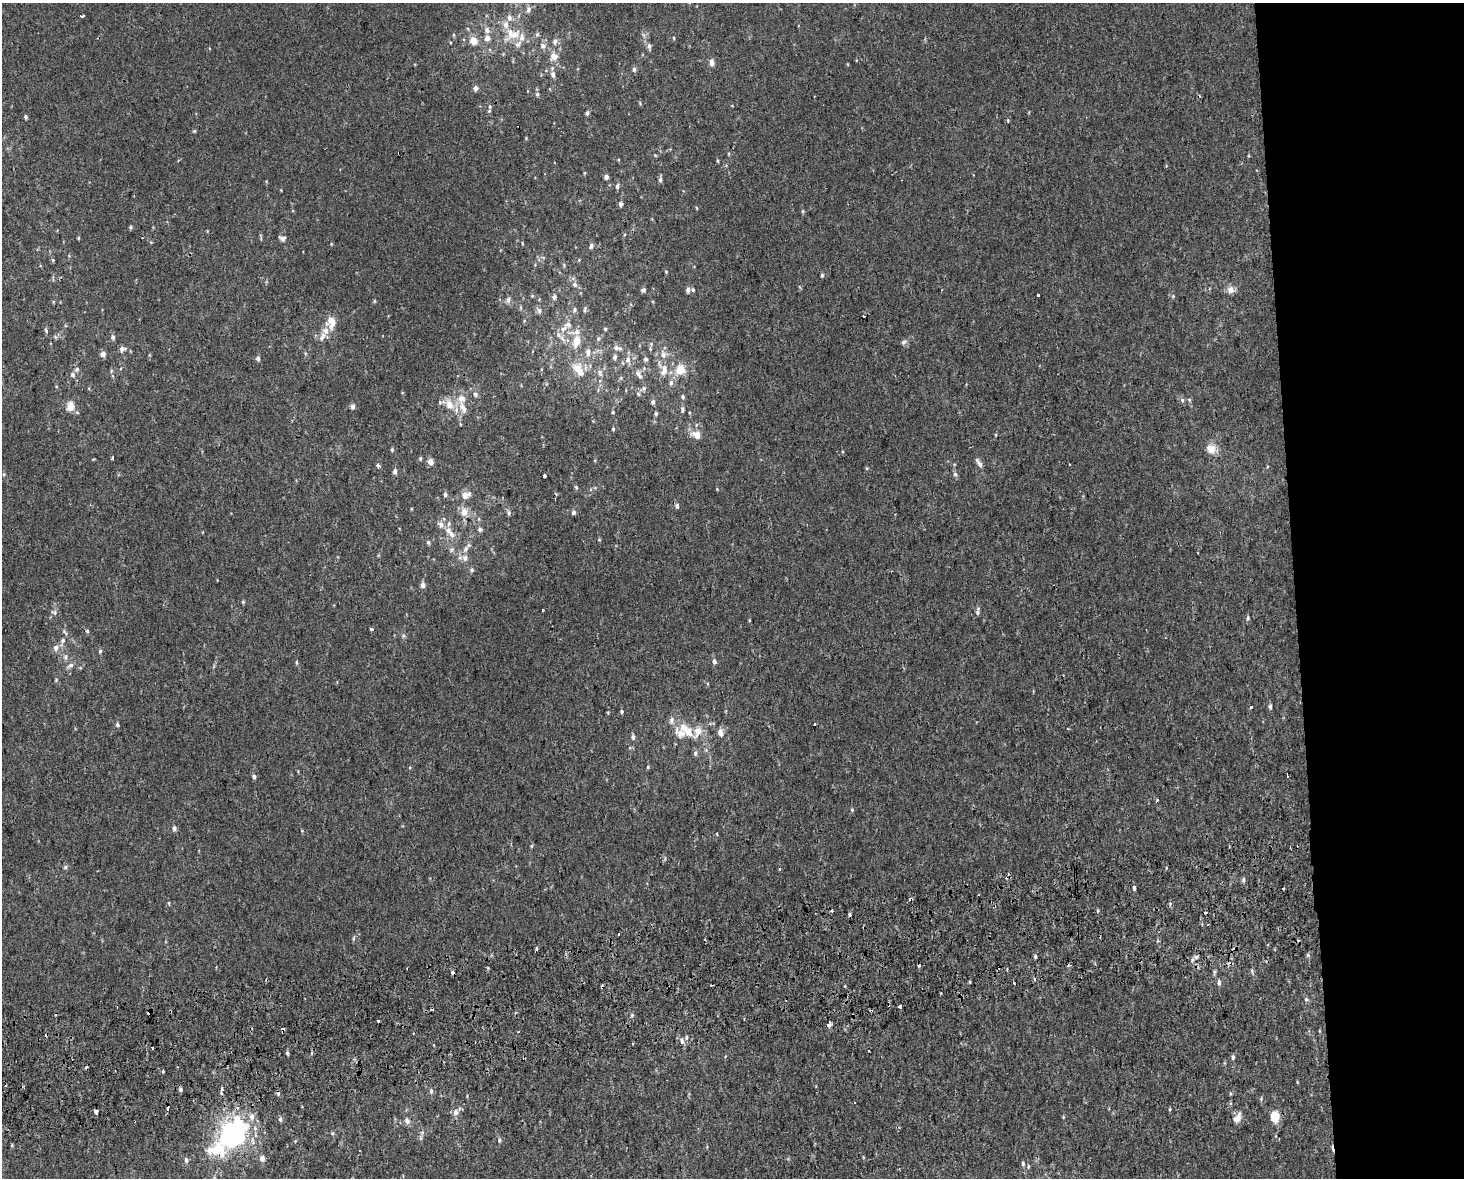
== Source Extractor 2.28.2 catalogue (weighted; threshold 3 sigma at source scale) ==
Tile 6 of 3 x 4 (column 3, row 2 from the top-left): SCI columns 2945-4406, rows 2396-3571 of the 4470 x 4790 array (HDU 1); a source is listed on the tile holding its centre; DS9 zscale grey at full resolution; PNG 1466 x 1180 px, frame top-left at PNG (2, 3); no overlay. Shown black and unused: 12% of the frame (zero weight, under 2 of 3 exposures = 2% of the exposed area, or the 3 px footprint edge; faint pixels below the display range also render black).
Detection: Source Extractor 2.28.2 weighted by HDU 2 'WHT'; one run over the whole footprint, this tile lists its part. Background 3.92e-04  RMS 0.0028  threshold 0.0127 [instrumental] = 3 sigma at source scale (4.5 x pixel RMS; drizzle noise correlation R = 1.50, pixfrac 1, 0.0396/0.0396 arcsec/px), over >= 5 px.
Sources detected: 248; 2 inside a brighter object's white glare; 22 cosmic-ray / hot-pixel residue — not listed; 20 inside a brighter listed object's ellipse — not listed separately; the other 204 listed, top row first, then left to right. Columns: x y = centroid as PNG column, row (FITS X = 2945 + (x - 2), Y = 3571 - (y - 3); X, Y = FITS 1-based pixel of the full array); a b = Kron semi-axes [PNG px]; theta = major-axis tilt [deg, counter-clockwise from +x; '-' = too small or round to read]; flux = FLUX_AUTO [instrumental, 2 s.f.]
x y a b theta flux
528 10 8 6 64 0.78
81 16 4 2 - 0.55
506 24 10 7 -90 1.7
487 30 8 6 -74 1.1
537 34 6 5 - 0.46
514 35 16 10 42 3.5
487 38 7 6 - 1.4
674 38 5 3 - 0.22
474 41 8 7 - 2.7
555 42 8 6 75 0.94
543 46 8 7 - 1.1
649 46 7 6 - 0.78
554 57 10 9 - 2.1
712 62 7 5 -88 1.5
634 69 7 5 -90 0.6
553 74 8 5 -75 1
475 88 5 4 - 1.2
537 94 5 5 - 0.47
490 107 7 5 -90 0.62
587 113 5 4 - 0.56
26 117 4 3 - 0.56
1008 120 5 3 - 0.29
194 131 5 4 - 0.31
718 161 5 3 - 0.28
585 173 5 3 - 0.25
606 177 5 4 - 0.78
660 180 6 5 - 0.65
617 186 7 5 89 0.62
620 204 4 4 - 1.1
697 208 5 3 - 0.21
803 211 5 4 - 0.39
130 227 4 4 - 0.43
78 238 4 3 - 0.3
282 238 8 6 -22 0.95
522 243 4 3 - 0.28
331 244 4 3 - 0.21
591 246 7 6 - 0.68
53 260 5 5 - 0.34
564 265 6 3 -72 0.33
666 271 5 3 - 0.22
822 275 5 4 - 0.4
575 284 7 7 - 0.92
643 290 7 4 19 0.51
688 290 5 5 - 0.96
693 290 5 4 - 0.43
1230 290 9 8 - 1.8
1038 294 3 3 - 2.5
1173 296 4 4 - 0.31
554 297 6 5 - 0.85
508 300 9 6 80 0.73
374 301 6 4 -90 0.27
575 309 7 5 74 0.56
585 309 9 4 78 0.52
539 311 7 7 - 0.86
333 323 18 7 68 2.3
563 329 11 8 38 2
605 329 5 4 - 0.38
46 331 5 4 - 0.81
113 337 6 5 - 0.83
322 337 13 7 55 1.7
598 339 6 6 - 0.61
576 341 16 10 77 4.2
904 342 8 5 33 0.63
651 344 5 5 - 0.38
616 348 8 7 - 1.2
122 349 8 7 - 1
588 352 12 7 85 1.7
103 354 5 5 - 1.5
663 355 11 7 -73 1.5
615 357 6 5 - 0.9
258 358 6 5 - 0.71
645 359 6 5 - 0.5
628 360 12 7 -77 1.7
577 368 13 12 - 3.8
77 369 7 5 15 0.57
681 369 8 7 - 4.9
664 370 16 8 77 2.6
638 373 9 7 -83 1
73 375 7 6 - 0.81
671 383 7 6 - 0.74
643 389 9 6 43 0.97
475 394 6 5 - 0.73
683 397 6 5 - 0.48
461 398 13 12 - 2.9
1182 400 6 5 - 0.64
1189 400 5 4 - 0.4
653 402 5 5 - 0.72
449 405 10 8 -73 3.1
352 406 5 4 - 1.2
70 407 10 8 80 2.8
683 409 9 4 86 0.57
613 412 4 3 - 0.37
656 414 5 4 - 0.48
460 424 5 3 - 0.23
613 429 4 4 - 0.37
697 435 7 6 - 3.5
1211 449 14 12 -27 2.7
392 450 5 4 - 0.36
112 459 3 3 - 0.57
420 459 5 4 - 0.36
430 461 5 5 - 2.3
979 463 16 5 -55 1.1
378 465 6 4 -72 0.78
395 471 5 4 - 1
955 474 5 5 - 0.6
544 476 3 3 - 2.6
576 487 6 4 -68 0.37
445 494 5 4 - 0.73
465 495 7 5 23 2.9
677 506 5 4 - 0.75
464 512 7 6 - 2.9
574 512 5 4 - 0.76
509 513 7 5 -83 0.58
449 523 7 5 88 0.71
441 524 8 7 - 1.4
480 529 6 6 - 0.6
451 534 9 7 -49 1.6
599 540 4 3 - 0.22
428 542 6 5 - 0.44
466 549 10 6 53 1.2
452 550 7 6 - 0.7
465 558 8 7 - 1.3
472 570 6 5 - 0.5
423 585 5 5 - 1.4
243 602 5 4 - 0.34
54 612 8 7 - 0.8
977 613 7 6 - 0.62
1248 618 5 5 - 0.47
372 629 4 3 - 0.5
87 631 5 4 - 0.42
65 632 10 4 -52 0.58
403 636 6 5 - 0.47
63 640 7 6 - 0.71
55 648 7 6 - 1.2
100 651 5 4 - 0.42
65 656 7 6 - 0.81
714 661 5 4 - 0.97
296 662 5 3 - 0.31
70 665 9 5 32 0.94
1270 706 6 5 - 0.57
1251 707 3 3 - 1.3
622 711 4 4 - 0.44
117 724 6 4 -52 0.51
815 724 3 3 - 0.87
686 730 26 10 -44 5.4
720 732 9 6 -82 1.5
633 737 6 5 - 0.72
695 753 7 5 88 0.66
648 767 5 4 - 0.32
254 776 5 5 - 0.7
1157 801 3 3 - 0.97
852 810 5 4 - 0.39
174 828 5 5 - 1.1
717 833 3 3 - 2.3
531 846 5 4 - 0.32
65 867 6 5 - 0.45
1166 867 3 2 - 0.48
1243 880 7 5 82 0.63
1134 888 5 3 - 1.2
1283 888 3 3 - 1.1
169 903 5 3 - 0.3
850 915 3 2 - 0.62
353 938 7 3 81 0.38
1158 941 5 5 - 0.37
537 948 3 3 - 0.68
1235 949 4 3 - 3
1308 955 5 4 - 0.43
1035 956 5 4 - 0.42
1196 957 6 5 - 0.74
919 965 3 3 - 1.4
1252 970 7 4 -90 0.44
453 973 3 3 - 2.4
1219 983 8 5 -90 0.8
602 987 4 3 - 2.6
1306 999 7 5 -66 0.54
899 1006 3 3 - 2.1
632 1015 5 4 - 0.35
829 1025 4 3 - 3.1
519 1031 3 2 - 0.41
682 1041 8 5 -76 0.89
153 1047 3 3 - 0.71
287 1053 5 4 - 0.48
1233 1057 6 4 88 0.58
86 1067 4 2 - 0.41
180 1089 5 4 - 0.61
222 1089 6 5 - 0.53
431 1091 7 5 -83 0.61
1261 1099 6 4 72 0.42
854 1102 3 3 - 0.71
168 1109 4 3 - 5.2
1170 1109 5 3 - 0.25
96 1112 4 3 - 3
455 1112 8 7 - 1.3
1275 1116 13 10 -86 3.6
1063 1117 4 3 - 0.25
1238 1118 14 8 65 2.1
407 1121 9 6 -55 1
332 1133 5 3 - 0.33
231 1135 13 12 - 40
420 1138 8 4 -81 0.58
499 1140 6 4 -84 0.53
217 1150 77 29 30 24
262 1159 5 5 - 1.7
1023 1164 5 4 - 0.61
Overlapping masked pixels (flux is a lower limit): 3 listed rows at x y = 1235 949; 602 987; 168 1109
Isophote crosses this tile's border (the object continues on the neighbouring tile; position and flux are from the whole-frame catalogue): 1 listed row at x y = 217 1150